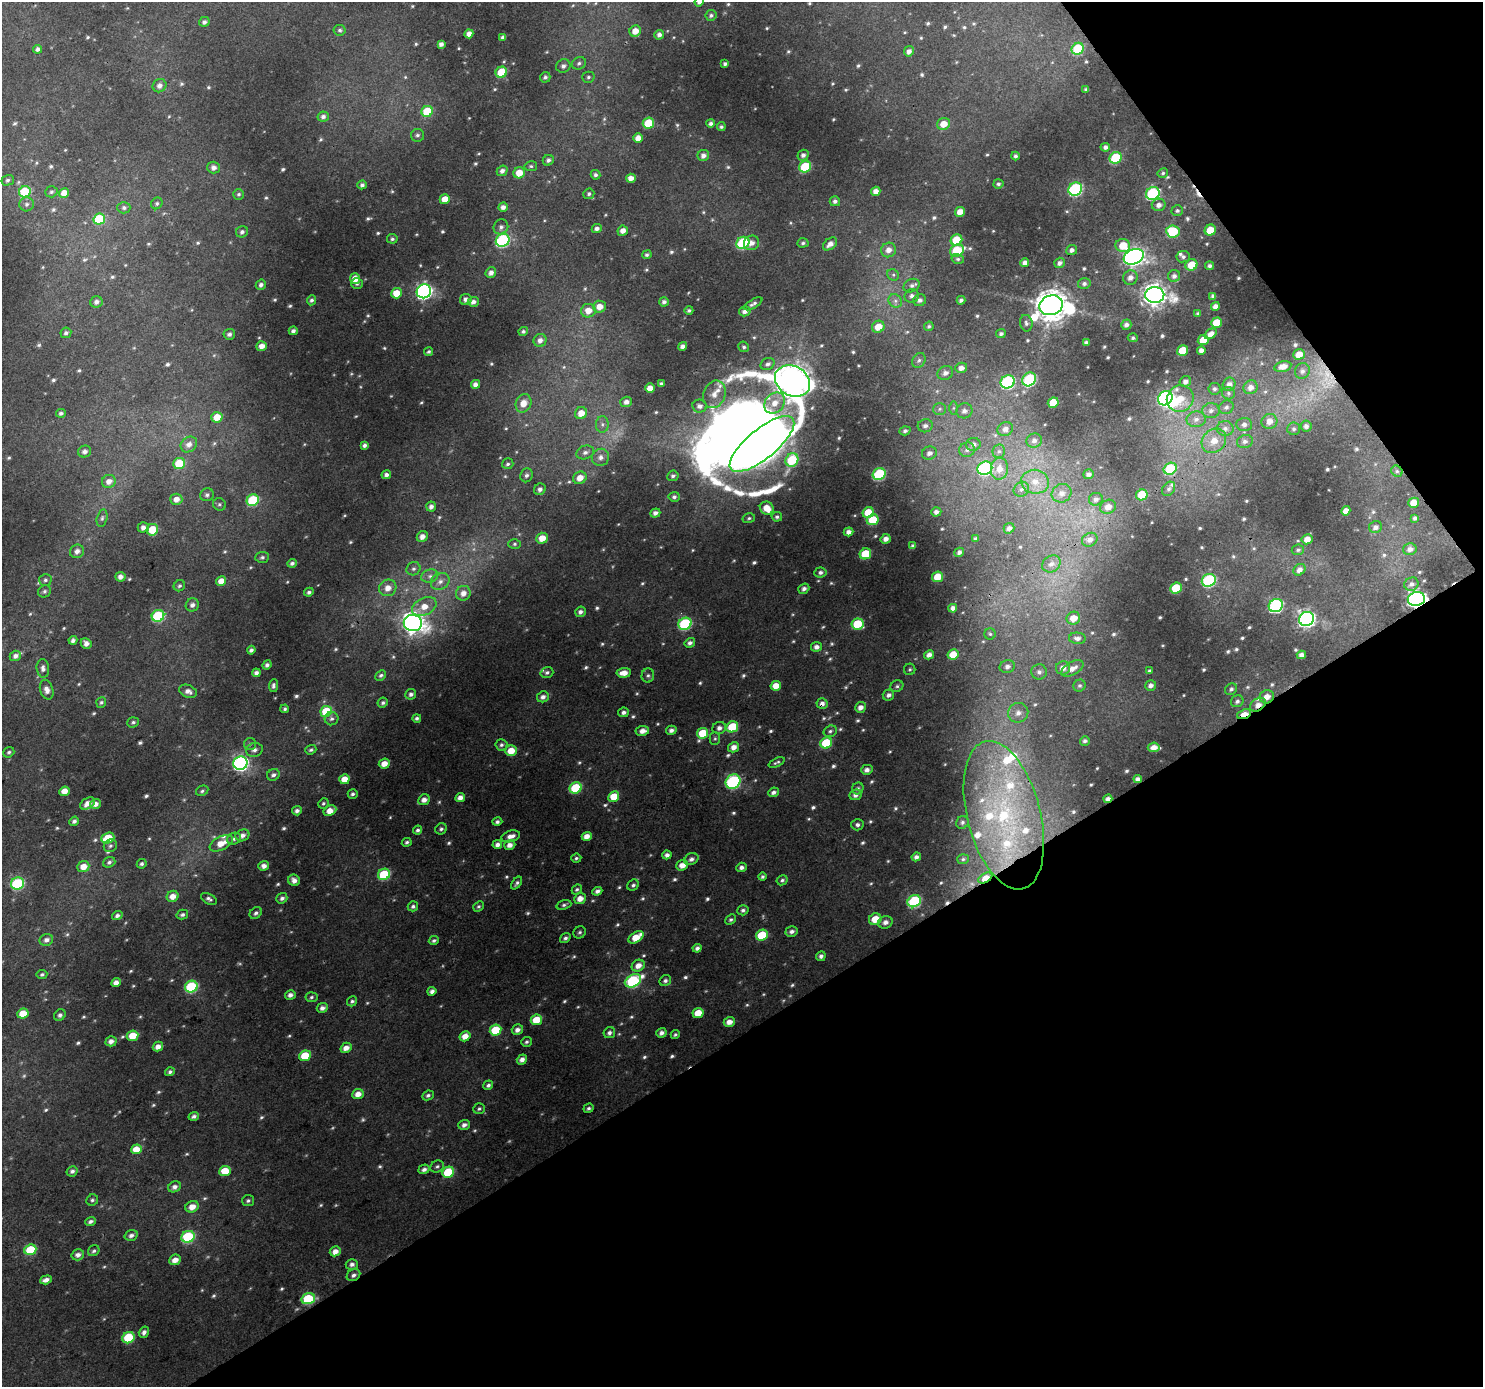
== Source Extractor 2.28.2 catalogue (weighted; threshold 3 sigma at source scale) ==
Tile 12 of 4 x 4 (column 4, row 3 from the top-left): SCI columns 4449-5929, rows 1575-2959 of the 5930 x 5854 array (HDU 1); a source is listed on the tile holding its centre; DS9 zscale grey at full resolution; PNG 1485 x 1389 px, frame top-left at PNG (2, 2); each listed source drawn as its Kron ellipse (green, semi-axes under 4 px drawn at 4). Shown black and unused: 32% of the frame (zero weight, under 3 of 4 exposures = <1% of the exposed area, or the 3 px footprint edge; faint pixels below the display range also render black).
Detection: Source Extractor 2.28.2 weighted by HDU 2 'WHT'; one run over the whole footprint, this tile lists its part. Background 0.0262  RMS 0.0045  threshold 0.0204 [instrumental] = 3 sigma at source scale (4.5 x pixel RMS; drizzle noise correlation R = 1.50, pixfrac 1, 0.0396/0.0396 arcsec/px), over >= 5 px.
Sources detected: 766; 15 too faint to see at this stretch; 4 inside a brighter object's white glare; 2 cosmic-ray / hot-pixel residue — neither listed nor drawn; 19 inside a brighter listed object's ellipse — not listed separately; of the other 726, all 500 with FLUX_AUTO >= 0.855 (the completeness limit of this list) listed and drawn (226 fainter detections not listed), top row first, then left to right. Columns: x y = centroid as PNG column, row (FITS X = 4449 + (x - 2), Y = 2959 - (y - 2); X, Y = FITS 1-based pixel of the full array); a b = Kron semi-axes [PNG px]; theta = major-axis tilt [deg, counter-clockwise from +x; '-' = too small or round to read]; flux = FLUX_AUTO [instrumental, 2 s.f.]
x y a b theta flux
699 2 5 4 - 1.5
711 15 5 5 - 1
204 22 5 5 - 1.4
340 30 6 5 - 1
635 31 6 5 - 4.5
469 34 4 4 - 2.7
659 35 5 4 - 1.7
503 37 4 3 - 1.4
441 44 4 4 - 1.8
37 49 4 4 - 1.5
1078 49 6 5 - 28
909 51 5 5 - 1.9
579 63 7 6 - 1.3
725 64 4 3 - 1.2
563 66 7 6 - 1.7
501 72 6 5 - 18
545 77 5 5 - 1.2
588 77 6 5 - 1
160 86 7 6 - 2.3
1086 89 4 4 - 0.87
427 111 6 5 - 20
323 117 6 5 - 1.6
648 123 6 5 - 17
711 123 4 4 - 1.4
944 124 7 6 - 5.7
721 127 4 4 - 0.94
417 135 6 6 - 1.3
638 138 5 4 - 3.8
1105 147 5 4 - 1.8
803 155 5 5 - 1.7
703 156 6 5 - 2.3
1015 156 4 4 - 1.2
1116 158 6 5 - 28
548 160 6 5 - 1.3
531 166 6 5 - 0.86
805 167 6 5 - 25
214 168 6 6 - 2.3
502 171 5 5 - 1.7
519 173 6 5 - 6.8
1163 173 5 5 - 0.9
595 175 5 4 - 1.2
631 178 5 4 - 3
8 180 6 5 - 1
998 184 5 4 - 1.1
362 185 4 4 - 1.3
1075 189 7 6 - 62
876 191 5 4 - 3.1
25 192 6 5 - 22
51 192 6 5 - 0.89
64 193 5 5 - 5
1153 193 7 6 - 55
239 194 5 5 - 1
589 194 5 5 - 1.1
445 199 5 5 - 6.9
835 201 5 5 - 1.5
157 203 6 5 - 0.92
27 204 7 7 - 1.4
1159 205 7 6 - 2.3
503 207 5 4 - 2.2
124 208 6 6 - 1.2
1177 211 6 5 - 1
960 212 5 5 - 4.4
99 219 6 5 - 20
501 227 8 7 - 1.6
597 228 5 4 - 1.6
1210 230 6 5 - 8.4
623 231 5 5 - 2.7
1173 231 6 6 - 22
242 232 6 5 - 1.4
392 239 5 4 - 0.96
503 240 7 6 - 64
956 240 6 5 - 16
743 243 7 6 - 40
751 243 8 7 - 2.7
803 243 5 4 - 1
830 244 8 5 38 2.8
1123 245 7 6 - 9.7
889 250 8 7 - 3.3
1072 250 5 5 - 1.8
957 251 7 5 27 24
647 255 5 4 - 0.96
1134 257 10 7 22 220
1183 257 7 5 8 1.3
958 259 6 5 - 0.92
1025 263 4 4 - 2.3
1059 263 6 5 - 1.6
1191 265 6 5 - 9.2
1210 266 4 4 - 1.2
491 273 5 5 - 2.1
893 275 6 5 - 0.89
1174 276 6 6 - 1.9
1130 278 7 7 - 2.3
355 279 5 5 - 4.9
1084 283 6 5 - 1.5
357 284 5 5 - 0.87
261 285 5 5 - 1.6
912 286 8 6 28 1.5
424 291 7 7 - 130
396 293 5 5 - 7.7
1155 295 9 8 - 360
912 296 7 7 - 1.7
1213 296 4 4 - 1.3
466 299 6 5 - 2
311 300 5 4 - 1.2
920 300 6 6 - 1.5
961 300 4 3 - 1.4
895 301 7 6 - 1.5
96 302 6 5 - 2
473 302 5 5 - 2.2
664 302 5 4 - 1.4
753 304 10 4 30 1.3
1051 305 12 9 17 840
1215 306 4 4 - 2.4
599 307 6 6 - 4.7
689 310 4 4 - 0.92
588 311 7 6 - 5.7
745 311 6 5 - 2.1
1198 314 4 3 - 0.95
1026 323 8 6 -79 1.4
1216 323 5 5 - 11
1126 325 5 5 - 1.9
929 326 5 4 - 0.93
878 327 6 6 - 7
293 331 4 4 - 1.6
523 331 5 4 - 0.95
66 333 5 5 - 1.1
229 334 6 5 - 1.4
1001 334 5 4 - 1.2
1211 334 6 4 38 2.6
1133 338 5 4 - 0.89
540 340 6 6 - 2.5
1203 340 5 5 - 8.5
1086 343 4 3 - 1.5
262 346 5 5 - 3.7
682 346 4 4 - 2.1
744 347 6 5 - 0.92
1201 350 4 4 - 2.1
1183 351 6 5 - 13
429 352 4 3 - 0.9
1299 354 6 5 - 5.1
919 360 8 6 57 1.5
768 364 7 5 30 1.6
1283 366 9 5 13 4
961 368 6 5 - 2.3
1302 371 8 7 - 1.8
945 373 8 6 27 2.2
1029 379 7 6 - 41
793 381 18 14 -31 890
1008 382 7 6 - 56
1185 382 6 5 - 2
475 384 5 4 - 2.5
661 384 4 3 - 1.3
1229 384 7 6 - 2.1
1250 387 7 6 - 2.7
650 388 5 4 - 4.6
1214 389 6 6 - 1.1
1228 393 6 6 - 1.1
714 394 14 11 68 4.8
1165 398 8 6 44 82
1180 399 14 13 - 9
626 402 6 5 - 2.2
523 403 9 7 66 5
775 403 11 9 48 6.1
1053 403 5 5 - 10
699 406 7 6 - 2.3
1226 407 7 6 - 1.6
953 408 6 4 90 0.89
940 409 6 6 - 1.2
964 411 8 7 - 2.3
1211 411 8 7 - 2.3
61 413 5 4 - 1.2
581 413 6 6 - 5.3
217 417 5 5 - 6.9
1196 419 9 8 - 2.9
1269 421 8 7 - 3.5
602 424 8 6 90 1.6
1244 424 8 6 2 1.8
925 426 7 6 - 1.8
1306 426 5 5 - 1.6
1225 428 8 7 - 2.2
1005 429 8 7 - 2.6
1294 429 6 6 - 1.2
905 431 5 4 - 1.2
1034 440 8 7 - 2.2
1214 441 13 11 46 6.5
1245 442 8 6 14 1.8
189 444 9 7 40 2.9
762 444 40 14 39 910
973 444 7 6 - 2.1
364 445 4 4 - 1.4
967 450 8 7 - 1.9
85 451 6 6 - 1.9
999 451 7 6 - 1.3
585 452 9 6 18 2.2
929 453 7 6 - 2.1
601 457 9 8 - 2.7
792 460 7 6 - 21
179 464 6 5 - 16
508 464 6 5 - 1.1
985 468 7 6 - 65
999 469 11 8 83 4.8
1170 469 7 5 33 28
1397 471 6 5 - 0.97
879 474 6 5 - 40
1089 474 5 4 - 1.7
386 475 5 4 - 1.7
526 475 7 6 - 1.5
673 476 6 5 - 1.2
580 478 7 6 - 4.9
109 481 7 6 - 3.2
1035 482 14 12 -8 7
540 489 6 5 - 1.9
1021 489 8 7 - 2
1169 489 8 5 51 1.3
1062 493 10 9 - 3.5
207 495 7 6 - 1.4
1142 495 6 5 - 14
674 497 5 5 - 1.3
176 499 6 5 - 3.6
1096 499 7 6 - 1.8
253 500 6 5 - 35
1414 503 5 5 - 6.6
219 504 6 6 - 1.1
431 506 5 4 - 1.9
1108 507 8 7 - 3.5
767 508 7 6 - 5.8
1346 511 5 4 - 3.4
868 512 6 5 - 11
936 512 5 4 - 1.8
655 513 5 4 - 2.1
777 517 5 4 - 1
102 518 9 5 75 1.1
749 518 6 5 - 0.85
1415 518 4 3 - 1.2
873 520 6 5 - 14
143 527 5 5 - 2.5
1375 527 6 6 - 1.9
1009 528 5 5 - 1.8
152 530 6 5 - 11
848 532 5 4 - 2.5
422 536 6 5 - 3
542 538 6 5 - 6.1
976 538 4 3 - 0.89
886 539 5 4 - 2.7
1307 539 5 5 - 3.8
1090 540 8 6 31 2.6
514 544 6 5 - 0.91
913 546 4 4 - 1.5
1410 549 6 6 - 2.1
1298 550 6 5 - 1
77 551 7 6 - 2.7
959 552 5 4 - 1.5
865 554 6 5 - 16
262 557 7 5 5 1.1
292 563 5 4 - 1.4
1051 564 10 8 33 2.8
413 569 7 6 - 1.5
1299 570 6 5 - 2.4
820 572 6 5 - 1.3
430 576 8 6 15 2
120 577 5 5 - 2.6
938 577 5 5 - 9.3
45 580 6 6 - 1.1
1209 580 7 6 - 53
221 581 5 4 - 4.6
440 581 10 8 32 2.9
1411 584 7 6 - 1.8
179 586 6 5 - 1
388 588 9 8 - 4.5
1176 588 6 5 - 18
804 589 6 5 - 1.7
45 591 6 6 - 1.1
309 592 5 4 - 1.2
463 593 7 7 - 3.7
1416 599 9 6 12 170
192 605 7 6 - 1.9
1276 606 7 6 - 71
424 607 13 8 26 6.3
953 608 4 4 - 2.1
580 612 5 5 - 1.7
158 616 6 5 - 43
1073 618 7 6 - 5.4
1307 619 8 7 - 150
413 623 9 8 - 320
685 624 7 6 - 44
857 624 6 5 - 16
990 634 5 5 - 0.89
1077 638 8 5 -5 2.1
73 640 4 4 - 1.5
86 643 6 5 - 2.4
690 643 5 4 - 1.6
816 647 5 5 - 2.1
251 650 4 4 - 1.3
953 654 5 5 - 6.9
929 655 5 4 - 2.2
1301 655 4 4 - 2.2
15 656 5 5 - 2.1
267 665 5 4 - 1.4
1007 667 7 6 - 2.1
43 668 9 6 -84 1.7
1063 668 7 6 - 3
1072 668 12 6 30 3.3
910 669 6 5 - 0.86
1149 671 4 3 - 0.86
1039 672 7 7 - 2
256 673 4 4 - 1.7
547 673 6 5 - 1.2
624 673 7 4 5 4.2
381 675 6 4 43 1.1
648 676 7 6 - 1.2
1151 685 5 5 - 1.8
273 686 6 4 84 1.3
776 686 5 5 - 6
897 686 7 5 24 1.1
1079 686 6 5 - 1
1231 689 6 5 - 1.2
47 690 10 6 -72 2.8
188 691 9 6 -23 2.5
411 694 5 5 - 1.5
888 695 6 5 - 1.9
543 697 6 5 - 2
1267 697 7 6 - 4.1
1237 701 6 6 - 1.3
101 702 5 5 - 0.87
383 703 5 5 - 1
822 704 5 5 - 2
1258 705 9 6 32 3.3
860 707 5 5 - 2.6
285 709 4 4 - 0.89
326 711 6 5 - 21
623 712 5 5 - 1.6
1018 713 10 9 - 3.6
1244 714 7 4 22 13
417 718 4 4 - 1.2
332 719 7 6 - 1.4
133 722 6 5 - 0.93
732 727 6 5 - 19
719 728 7 6 - 2
671 730 5 4 - 1.9
642 731 7 5 8 3.2
830 731 7 5 18 1.1
703 733 6 5 - 13
715 739 6 5 - 0.86
1085 741 5 4 - 1.2
826 743 6 5 - 21
250 744 6 6 - 1
501 745 6 5 - 1.2
734 747 6 5 - 3.5
1154 747 6 5 - 3.5
254 750 8 7 - 2.2
311 750 6 4 20 0.9
511 751 6 5 - 6.9
9 752 6 5 - 0.93
777 762 9 3 23 1
240 763 7 6 - 120
384 764 5 5 - 4.7
867 770 6 5 - 2
273 775 6 5 - 1.5
344 779 5 5 - 6.7
1138 779 4 4 - 1.8
733 782 8 7 - 66
576 788 6 5 - 28
858 788 6 5 - 1.1
64 791 5 4 - 4.8
202 791 6 5 - 0.97
773 792 5 4 - 1.7
353 794 5 4 - 1.1
855 795 6 5 - 2.2
614 796 5 5 - 9.1
460 798 5 4 - 3.3
1108 799 4 4 - 1.9
424 800 6 5 - 3
323 803 5 5 - 0.9
88 804 8 5 31 3.6
95 804 5 5 - 2.8
297 811 5 4 - 1.9
330 811 7 5 27 5.3
1004 815 76 36 -75 98
74 821 5 4 - 1.5
497 822 5 4 - 1.2
962 822 6 6 - 1.3
857 825 6 5 - 1.3
441 829 6 5 - 1.1
418 830 4 4 - 1.2
242 835 7 5 26 2.2
511 836 9 5 18 2.9
587 836 5 4 - 3.8
108 838 6 5 - 13
234 839 7 6 - 1.4
407 842 5 4 - 1
221 843 12 6 27 6
497 845 5 4 - 2.1
510 845 6 5 - 2.9
110 846 7 6 - 1.1
667 855 4 4 - 2
916 857 4 4 - 1.9
576 858 5 4 - 0.91
691 859 7 5 27 2
963 859 6 5 - 0.9
109 862 6 5 - 1.3
142 864 5 4 - 1
682 865 6 5 - 4.3
264 866 5 4 - 2.6
83 867 6 5 - 5.8
741 867 5 4 - 1.6
384 874 6 5 - 28
762 877 4 4 - 1
985 878 8 4 30 7.4
294 880 6 5 - 2.6
782 880 6 4 29 1.1
17 883 7 6 - 48
517 883 7 4 53 1.1
633 885 6 5 - 1.1
577 889 5 4 - 0.99
597 891 5 4 - 1.8
173 896 6 5 - 4.3
282 898 5 5 - 1.5
209 899 8 5 -27 1.4
580 899 6 5 - 4.2
914 901 7 6 - 47
564 905 7 4 18 1
413 906 5 5 - 1.2
478 906 6 4 42 0.86
743 910 5 5 - 1.3
256 913 7 5 44 1.2
182 915 6 5 - 1.2
117 916 5 4 - 1.5
875 919 6 5 - 8.2
731 920 6 4 41 0.98
885 922 7 6 - 2.6
792 931 6 5 - 1.7
580 932 6 5 - 1.1
762 935 6 5 - 20
636 937 8 5 34 8.3
565 938 6 4 39 1.3
46 940 7 6 - 2
434 941 5 4 - 1.1
697 948 4 4 - 1.9
821 956 5 4 - 1.5
638 966 7 5 29 4
42 974 5 4 - 0.96
633 981 8 6 28 53
665 981 6 5 - 1.3
116 983 5 4 - 2.9
191 987 6 5 - 42
432 991 4 4 - 1.9
290 995 5 4 - 2.2
311 997 6 5 - 0.94
352 1001 5 4 - 1
322 1008 5 4 - 2.2
698 1013 5 5 - 7.6
23 1014 5 5 - 8.9
60 1015 6 5 - 1.3
536 1020 6 5 - 11
729 1022 5 5 - 3.6
496 1030 6 5 - 17
517 1030 6 5 - 2.2
609 1033 6 5 - 1.5
661 1033 5 4 - 1.9
675 1034 4 4 - 0.86
133 1036 6 5 - 10
465 1036 6 5 - 4.5
111 1041 5 5 - 2.8
526 1042 5 5 - 0.99
158 1047 5 4 - 3.3
346 1048 6 5 - 3.6
305 1056 6 5 - 13
522 1059 5 4 - 2.6
170 1072 5 4 - 1.2
488 1085 5 4 - 1.2
358 1094 6 5 - 4.1
428 1095 6 4 25 1.1
588 1108 5 4 - 1
479 1109 6 5 - 0.9
194 1116 5 4 - 1.4
464 1125 5 5 - 2
136 1149 5 4 - 7
437 1167 7 5 27 1.1
424 1169 5 4 - 1.7
72 1171 6 5 - 1.4
225 1171 5 5 - 11
448 1172 6 5 - 21
175 1187 6 5 - 2
92 1200 6 5 - 1.1
248 1201 6 5 - 1
192 1207 7 5 22 4.8
90 1222 5 4 - 1.4
131 1235 7 5 15 1.8
188 1237 7 5 26 41
30 1250 6 5 - 18
94 1251 6 5 - 1.1
335 1251 5 5 - 3.6
78 1255 6 5 - 2.3
175 1260 6 5 - 4.1
352 1264 6 5 - 1.6
353 1275 7 5 31 1.6
46 1280 6 4 18 2.3
308 1299 7 5 17 29
144 1332 6 5 - 2
128 1338 6 5 - 22
Overlapping masked pixels (flux is a lower limit): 10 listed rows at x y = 1416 599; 1276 606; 1267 697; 822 704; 1258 705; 1244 714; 1138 779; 1108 799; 985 878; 308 1299
Isophote crosses this tile's border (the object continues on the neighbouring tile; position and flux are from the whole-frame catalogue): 1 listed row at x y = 699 2